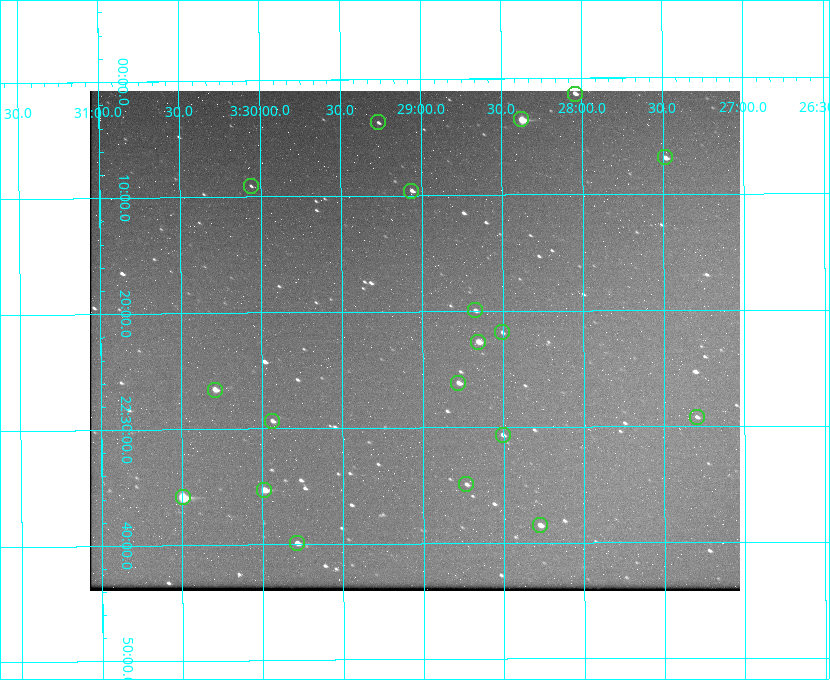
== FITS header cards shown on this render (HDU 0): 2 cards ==
NAXIS1  =                  650 / Width of table row in bytes
NAXIS2  =                  500 / Number of rows in table

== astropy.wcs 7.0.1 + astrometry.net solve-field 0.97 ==
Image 650 x 500 px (HDU 0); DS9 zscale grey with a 90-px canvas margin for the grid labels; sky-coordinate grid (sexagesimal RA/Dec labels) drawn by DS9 from the SOLVED WCS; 19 Tycho-2 reference stars matched to detected sources circled (green)
Header WCS: none
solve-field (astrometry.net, Tycho-2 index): SOLVED blind (the file carries no WCS)
Solved WCS: RA---TAN-SIP/DEC--TAN-SIP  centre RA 03:29:03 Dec +22:22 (52.26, +22.37 deg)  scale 5.17 arcsec/px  FOV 56.0' x 43.1'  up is -180 deg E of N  parity flipped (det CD > 0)
(file carries no celestial WCS; the grid is the blind solution)
Tycho-2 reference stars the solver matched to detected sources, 19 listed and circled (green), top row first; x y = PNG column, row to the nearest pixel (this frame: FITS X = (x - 90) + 1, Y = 500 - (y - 91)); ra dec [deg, ICRS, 3 dp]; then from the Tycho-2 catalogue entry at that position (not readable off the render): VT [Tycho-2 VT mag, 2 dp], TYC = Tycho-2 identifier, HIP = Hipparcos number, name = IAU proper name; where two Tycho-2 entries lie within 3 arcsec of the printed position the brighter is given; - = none
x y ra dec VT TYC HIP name
575 94 52.010 +22.023 11.65 1246-553-1 16144 -
521 119 52.094 +22.059 8.73 1246-565-1 16174 -
378 122 52.316 +22.062 11.63 1246-490-1 - -
665 157 51.872 +22.114 10.68 1245-1095-1 - -
251 186 52.515 +22.151 11.55 1246-639-1 - -
411 191 52.265 +22.160 11.20 1246-515-1 - -
475 310 52.168 +22.332 11.56 1246-558-1 - -
502 332 52.126 +22.364 12.17 1246-628-1 - -
478 342 52.163 +22.377 10.31 1246-508-1 - -
458 383 52.194 +22.436 11.10 1246-758-1 - -
215 390 52.573 +22.443 9.90 1246-338-1 - -
697 417 51.824 +22.487 11.65 1245-1005-1 - -
272 421 52.484 +22.489 11.63 1246-473-1 - -
503 435 52.126 +22.511 11.81 1797-918-1 - -
466 484 52.183 +22.582 11.55 1797-1044-1 - -
264 490 52.497 +22.588 9.77 1798-224-1 - -
183 497 52.624 +22.598 10.47 1798-308-1 - -
540 525 52.069 +22.641 10.36 1797-946-1 - -
297 543 52.446 +22.665 11.05 1798-126-1 - -